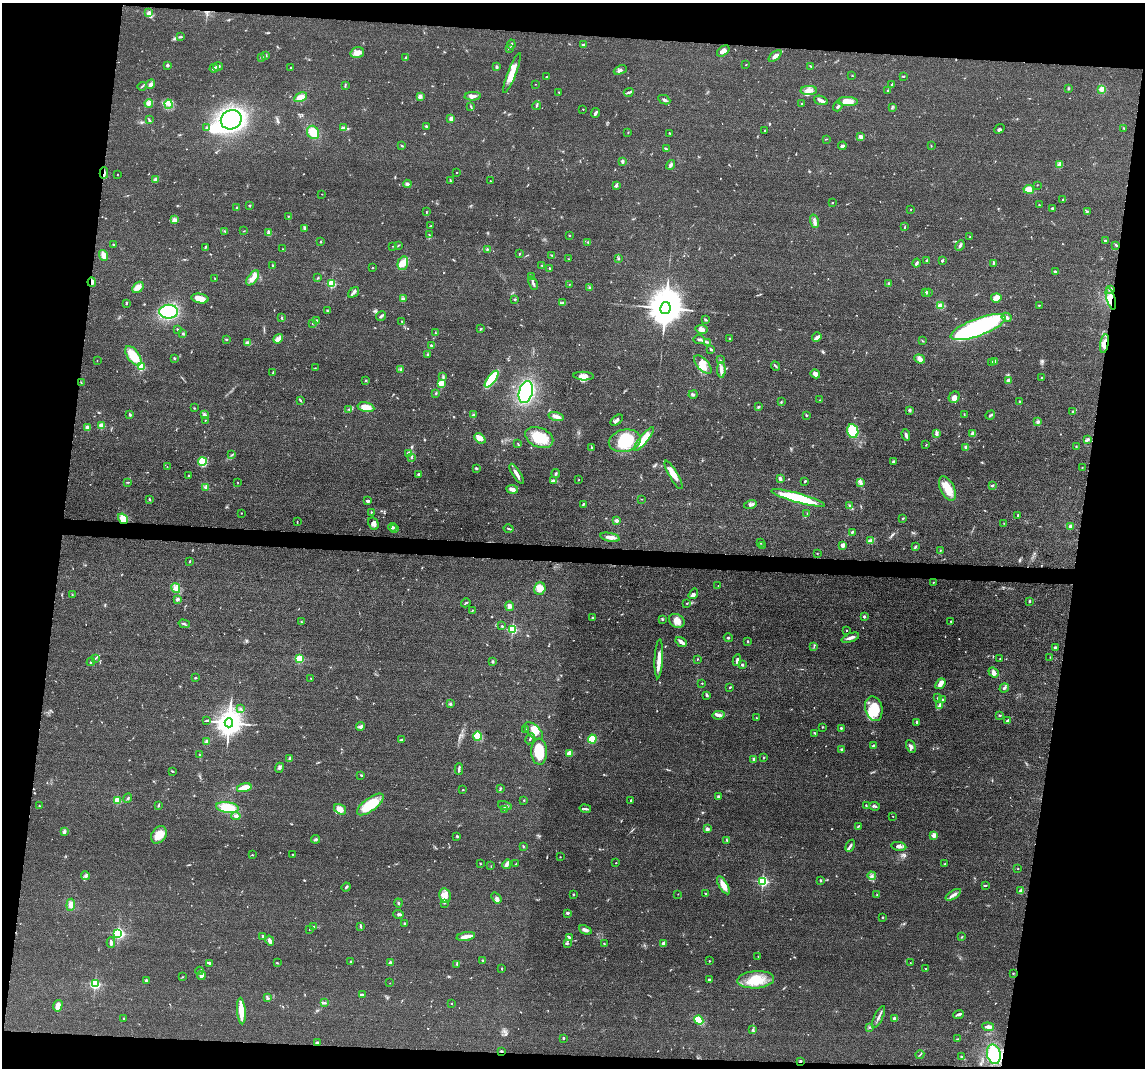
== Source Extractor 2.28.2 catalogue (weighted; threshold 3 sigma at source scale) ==
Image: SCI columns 4-4573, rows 225-4485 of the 4577 x 4600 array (HDU 1 of 3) = the unmasked area's bounding box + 8 px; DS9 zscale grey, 4 x 4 block average (1 PNG px = mean of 4 x 4 image px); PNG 1147 x 1070 px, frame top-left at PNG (2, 3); each listed source drawn as its Kron ellipse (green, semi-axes under 4 px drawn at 4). Shown black and unused: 17% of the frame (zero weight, under 3 of 4 exposures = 1% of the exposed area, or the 3 px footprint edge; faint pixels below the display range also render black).
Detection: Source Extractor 2.28.2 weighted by HDU 2 'WHT'. Background 0.049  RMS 0.0063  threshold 0.0284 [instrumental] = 3 sigma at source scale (4.5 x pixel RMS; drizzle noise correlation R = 1.50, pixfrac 1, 0.05/0.05 arcsec/px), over >= 5 px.
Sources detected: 696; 5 too faint to see at this stretch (4 x 4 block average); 5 inside a brighter object's white glare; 2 cosmic-ray / hot-pixel residue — neither listed nor drawn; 9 coinciding with a brighter row at this scale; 32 inside a brighter listed object's ellipse — not listed separately; of the other 643, all 500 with FLUX_AUTO >= 1.37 (the completeness limit of this list) listed and drawn (143 fainter detections not listed), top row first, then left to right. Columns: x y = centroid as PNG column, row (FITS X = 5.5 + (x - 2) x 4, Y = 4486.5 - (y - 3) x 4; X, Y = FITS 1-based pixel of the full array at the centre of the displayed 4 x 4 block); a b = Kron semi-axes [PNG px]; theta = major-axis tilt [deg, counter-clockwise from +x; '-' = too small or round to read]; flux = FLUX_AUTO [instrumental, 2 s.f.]
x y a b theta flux
149 13 4 3 - 11
180 37 4 2 - 3.5
511 44 5 2 - 4.7
583 45 4 3 - 5.3
509 48 2 2 - 5.5
723 51 7 4 38 19
357 53 7 5 17 25
266 55 3 2 - 2.6
775 56 7 3 40 18
262 57 3 2 - 5.9
406 57 3 2 - 2.9
167 65 3 3 - 6.2
746 65 2 2 - 2.2
218 66 5 2 - 7.6
811 66 4 2 - 3.7
291 67 2 2 - 2.4
497 67 3 2 - 4.5
214 68 4 2 - 8.7
620 70 7 2 24 7.8
512 73 21 4 69 48
852 76 2 2 - 1.6
546 77 2 2 - 1.9
903 77 3 2 - 2.4
151 84 5 3 - 13
535 84 2 2 - 1.7
345 85 4 2 - 2.6
892 85 3 2 - 3.4
142 86 4 2 - 3.3
1068 88 3 2 - 2.2
1102 89 2 2 - 51
888 90 3 2 - 3.9
809 91 8 4 2 23
559 92 2 2 - 1.8
629 92 5 2 - 6
473 96 8 3 3 18
301 97 7 4 26 33
420 97 4 2 - 6.1
664 100 6 2 -26 9.9
821 100 7 3 -20 15
848 102 10 4 -2 46
149 103 4 4 - 12
801 103 2 2 - 1.9
168 104 4 3 - 12
537 106 4 2 - 4.2
838 106 5 2 - 5.8
471 107 3 2 - 3.5
892 107 3 2 - 3.1
583 109 2 2 - 3.3
595 113 5 2 - 9.1
451 119 4 3 - 16
149 120 4 2 - 3.8
231 120 11 9 30 620
426 126 2 2 - 7.3
206 127 3 2 - 3.6
344 127 3 2 - 3.5
1124 128 3 2 - 2.3
999 129 5 3 - 6.3
765 130 2 2 - 2.8
313 132 7 5 -61 55
628 132 2 2 - 1.7
669 133 3 2 - 2.1
861 137 4 3 - 13
826 139 3 2 - 2.3
402 146 3 2 - 4.3
842 146 4 3 - 8.6
931 146 2 2 - 2.2
666 149 3 2 - 5.4
622 161 3 2 - 9.4
671 165 5 3 - 8.1
1059 165 3 2 - 6.2
104 173 5 2 - 9
456 173 2 2 - 1.9
117 174 2 2 - 1.9
156 180 4 4 - 9.9
450 180 3 2 - 3.6
490 181 3 2 - 1.9
407 184 4 3 - 6.6
616 185 4 3 - 6.5
1037 185 2 2 - 1.5
1029 189 5 4 - 33
322 194 2 2 - 2.8
1063 199 2 2 - 4.1
832 203 2 2 - 1.8
249 205 3 2 - 3
1039 205 2 2 - 3.7
237 208 2 2 - 3.1
1052 208 3 2 - 4.4
911 209 2 2 - 2.1
1087 211 2 2 - 4.3
426 212 3 2 - 2.2
288 216 2 2 - 3
174 220 4 3 - 14
815 221 7 3 -74 13
430 226 4 2 - 2.8
905 227 4 2 - 3
305 228 4 2 - 9.9
225 231 2 2 - 2.4
244 231 3 2 - 1.7
269 233 4 3 - 8.2
429 235 2 2 - 2.5
569 235 2 2 - 2.2
970 237 2 2 - 2.4
1105 240 2 2 - 4.5
321 241 2 2 - 2.9
588 242 2 2 - 3.2
114 245 2 2 - 13
398 245 2 2 - 1.5
1116 245 3 2 - 3.7
393 246 2 2 - 1.5
960 246 6 2 64 8.6
206 247 3 2 - 3
283 249 2 2 - 1.8
487 249 3 2 - 4.4
520 254 3 2 - 3.6
103 255 5 2 - 39
552 255 4 2 - 2.9
618 258 2 2 - 2.3
569 259 3 2 - 2.3
927 261 2 2 - 6.6
942 261 2 2 - 6.4
403 263 7 5 77 24
917 263 4 2 - 8.8
993 263 3 2 - 3.3
542 265 2 2 - 1.8
273 266 3 2 - 5.2
372 268 2 2 - 5.8
549 268 3 2 - 2.3
1055 272 2 2 - 19
531 276 3 2 - 2.6
215 278 2 2 - 1.6
253 278 8 4 51 26
318 278 4 2 - 3
92 282 5 2 - 16
331 283 2 2 - 320
533 283 7 2 -67 8.3
889 283 3 2 - 3.7
569 284 2 2 - 1.9
138 287 6 4 47 24
590 288 4 2 - 2.2
1110 289 3 2 - 8.2
354 292 6 2 39 8.2
926 292 3 2 - 7
928 292 2 2 - 3.3
996 298 5 4 - 30
200 299 9 4 -11 39
404 299 2 2 - 1.7
515 299 2 2 - 11
1111 299 11 3 -74 23
126 303 3 2 - 3.5
562 303 3 2 - 2.4
1039 305 2 2 - 2.4
940 306 3 3 - 26
665 308 6 5 - 13000
327 311 3 2 - 4.9
169 312 9 7 2 270
381 316 5 2 - 8.3
1007 317 5 3 - 7.7
282 318 4 2 - 3
706 320 3 2 - 4.1
317 321 3 3 - 11
402 321 3 2 - 3.9
312 323 2 2 - 2.3
978 327 29 9 20 480
177 329 2 2 - 3.7
480 329 2 2 - 2.4
701 329 6 4 -10 20
435 333 2 2 - 2.2
183 334 2 2 - 4.2
817 337 5 3 - 11
729 338 2 2 - 6.4
278 339 5 2 - 11
699 339 5 3 - 7.7
226 340 2 2 - 3
922 341 2 2 - 2.9
707 342 4 2 - 3.5
248 343 4 3 - 14
1104 344 9 3 80 25
431 345 3 2 - 5.4
711 349 3 2 - 4.4
428 354 2 2 - 4.1
133 356 11 5 -54 91
174 359 3 2 - 2.9
920 359 5 3 - 11
720 360 2 2 - 1.4
97 361 2 2 - 1.8
994 361 3 3 - 6.8
991 362 3 2 - 3.5
703 364 11 5 -48 35
141 366 2 2 - 250
775 366 5 2 - 5.6
315 368 2 2 - 1.7
401 369 2 2 - 5.8
721 370 8 2 -89 23
273 373 3 2 - 3.7
815 374 5 4 - 19
584 376 10 4 -3 26
443 377 2 2 - 2.3
1042 378 3 2 - 4.6
492 379 10 3 53 200
366 380 2 2 - 2.8
1008 380 3 2 - 13
81 383 2 2 - 1.5
441 384 2 2 - 160
526 392 11 7 75 340
436 393 2 2 - 3.9
693 394 4 2 - 5
954 397 6 5 - 16
300 400 4 2 - 3.9
820 400 2 2 - 1.4
781 402 3 2 - 2.7
1019 402 3 2 - 4
366 407 8 5 -11 42
759 407 3 2 - 5.2
194 408 3 2 - 2.4
349 409 2 2 - 3.4
909 410 3 3 - 7.2
1073 412 3 2 - 3
130 414 3 2 - 6.3
964 414 2 2 - 1.5
204 415 4 3 - 6.1
473 415 3 2 - 8.2
807 415 3 2 - 3.3
990 415 5 2 - 6.4
556 416 7 3 -15 18
205 420 2 2 - 1.7
617 420 7 2 37 9.7
1038 422 2 2 - 20
101 425 2 2 - 110
87 428 4 4 - 15
853 431 7 5 -79 130
973 433 4 3 - 13
936 434 2 2 - 3.7
906 435 6 3 -73 8.8
539 437 15 9 -23 99
480 438 6 4 -41 27
644 439 15 4 51 74
1088 440 2 2 - 2.5
625 441 16 11 13 150
518 444 3 2 - 2.5
926 445 3 2 - 2.3
592 447 3 2 - 2.8
966 447 3 2 - 8.2
1076 447 2 2 - 2.3
409 453 4 3 - 8.2
232 454 3 2 - 2.3
412 457 3 2 - 3.5
893 461 3 2 - 5.2
202 462 4 4 - 92
167 467 2 2 - 1.9
1082 467 2 2 - 1.5
476 468 4 2 - 6
556 473 4 3 - 5.7
418 474 3 2 - 4.6
516 474 11 2 -59 20
189 475 3 2 - 1.6
674 475 16 4 -60 43
780 478 3 2 - 12
579 480 2 2 - 1.7
554 481 4 3 - 7
805 481 3 2 - 3.8
128 482 3 2 - 3.2
238 482 2 2 - 2
861 482 2 2 - 3.6
992 485 3 2 - 6.1
206 487 3 2 - 3.7
512 489 6 3 -6 18
947 489 13 7 -64 75
798 498 28 4 -15 210
642 499 2 2 - 1.4
150 500 3 2 - 3.2
368 501 3 2 - 10
583 504 2 2 - 4.4
750 504 6 3 13 12
850 505 4 2 - 3.9
371 512 2 2 - 2.9
241 513 2 2 - 1.6
807 514 3 2 - 2.7
1018 515 2 2 - 3.9
903 518 2 2 - 2.4
123 519 6 4 -58 43
617 521 2 2 - 43
297 522 3 2 - 2.3
1004 523 2 2 - 1.4
373 524 6 5 - 17
1071 526 2 2 - 53
393 527 4 2 - 6.5
508 528 5 2 - 4
395 529 3 2 - 3.9
852 532 3 2 - 5.5
610 537 10 4 -12 18
871 540 4 3 - 7.4
761 543 2 2 - 1.8
843 545 2 2 - 57
762 546 2 2 - 1.4
915 547 3 2 - 7.1
940 551 4 2 - 3.2
817 553 2 2 - 1.5
190 561 2 2 - 2.8
933 582 2 2 - 2
718 586 2 2 - 1.5
176 588 5 4 - 13
540 589 6 5 - 25
72 594 2 2 - 1.4
693 594 5 2 - 7.2
178 599 3 2 - 8.5
1029 601 2 2 - 5.5
466 603 5 2 - 4.8
687 603 3 2 - 1.7
509 606 5 4 - 11
472 610 3 2 - 1.7
864 617 2 2 - 17
592 618 2 2 - 6.7
662 619 4 2 - 3.2
677 621 8 6 -29 29
951 621 2 2 - 2.3
301 622 2 2 - 2
184 624 5 2 - 5.7
502 626 2 2 - 5.3
512 629 2 2 - 370
846 630 2 2 - 3.1
728 638 4 2 - 4
850 638 9 3 20 14
748 641 3 2 - 2.7
681 642 6 3 -32 15
814 647 2 2 - 2
1055 647 3 2 - 6.4
1050 657 2 2 - 1.5
95 658 3 2 - 3.2
299 659 2 2 - 300
659 659 19 3 87 34
697 659 2 2 - 2
1000 659 2 2 - 1.4
737 660 6 3 82 7.7
493 661 3 3 - 4.4
91 662 4 2 - 5
742 665 3 2 - 4.6
994 672 5 4 - 14
196 678 3 2 - 3.2
311 678 2 2 - 1.7
702 683 2 2 - 2.2
940 684 6 3 51 23
730 687 3 2 - 3.2
1004 688 5 3 - 6.2
707 695 4 2 - 5.4
937 698 2 2 - 4.2
942 700 3 2 - 3.2
450 704 3 3 - 5.1
939 706 3 2 - 5.9
240 709 3 2 - 3.6
874 709 12 8 -75 69
718 715 6 3 11 12
1000 715 3 2 - 2.9
756 718 2 2 - 1.4
207 720 3 2 - 2
1007 721 3 2 - 4.2
917 722 2 2 - 6.9
229 723 4 4 - 5600
361 726 4 3 - 9.5
822 727 2 2 - 2
841 728 2 2 - 5
525 730 3 2 - 2.7
534 731 11 6 -40 34
815 733 2 2 - 2
477 736 5 3 - 42
530 739 6 2 59 5.1
592 739 4 4 - 83
401 740 3 2 - 5.2
207 741 3 3 - 7.6
873 746 3 2 - 4.1
911 746 7 3 -65 11
842 750 3 3 - 7.7
539 752 13 8 -88 120
570 753 4 3 - 36
199 754 2 2 - 1.6
764 757 3 2 - 2.6
290 758 3 2 - 7.7
754 759 4 3 - 5.5
279 768 5 2 - 6
459 769 6 2 90 6.9
172 771 3 2 - 3.4
361 775 2 2 - 3.6
244 788 7 3 15 52
500 789 3 2 - 3.8
463 790 2 2 - 2.1
718 796 2 2 - 4.8
128 798 5 2 - 5
117 800 2 2 - 180
524 800 2 2 - 2.6
631 800 2 2 - 2.9
370 804 16 6 36 130
866 805 4 2 - 2.4
39 806 2 2 - 2.3
158 806 3 2 - 3.4
505 806 7 3 -16 9.9
874 806 5 2 - 6.7
227 807 11 5 -8 89
585 808 5 2 - 5.9
340 809 6 4 -33 29
505 809 3 2 - 4.3
236 816 5 3 - 10
893 817 2 2 - 1.8
858 826 3 2 - 5.3
707 829 3 3 - 16
64 832 3 2 - 4
159 835 9 7 55 51
934 835 2 2 - 89
457 836 2 2 - 4.2
315 839 4 2 - 5.6
727 840 3 2 - 3
523 846 3 2 - 2.9
850 846 6 2 62 7.9
899 846 7 3 -8 14
252 855 2 2 - 2.2
293 855 2 2 - 6.6
560 857 2 2 - 1.8
616 863 2 2 - 1.8
480 864 2 2 - 1.7
507 864 5 2 - 18
516 864 2 2 - 3
944 864 3 2 - 2.4
491 866 2 2 - 1.4
1018 868 2 2 - 2.2
86 876 4 2 - 6.1
872 876 4 3 - 7.7
763 881 2 2 - 620
820 881 3 2 - 4.6
723 885 10 4 -59 39
985 885 3 2 - 3.9
346 887 5 2 - 6.3
1021 891 3 3 - 13
574 894 3 2 - 3
678 894 2 2 - 1.4
706 894 3 2 - 3
877 895 2 2 - 1.8
953 895 9 3 33 17
445 896 7 5 -80 26
496 898 6 3 -53 11
398 903 4 2 - 4.7
445 903 2 2 - 2.5
71 905 6 3 85 24
567 913 3 2 - 5.9
398 914 5 2 - 5.2
883 917 2 2 - 5.2
405 923 2 2 - 3.1
313 926 2 2 - 1.4
361 926 4 2 - 4.6
309 929 2 2 - 1.9
585 930 7 3 -24 12
118 934 2 2 - 470
263 936 2 2 - 5.7
466 936 9 2 9 28
569 937 3 2 - 5.6
961 937 2 2 - 3.1
270 941 5 4 - 9.8
111 943 5 2 - 9
663 943 3 2 - 11
567 944 4 2 - 3
604 944 3 2 - 2.7
758 956 2 2 - 1.6
483 960 3 2 - 3.6
709 961 2 2 - 4.4
351 962 2 2 - 3.7
210 963 4 2 - 5.4
277 963 3 2 - 2.8
391 963 2 2 - 67
910 963 2 2 - 1.8
457 964 3 2 - 3.8
502 968 2 2 - 2.9
925 968 2 2 - 2.3
199 971 4 2 - 5.5
1013 973 2 2 - 2.1
201 975 4 3 - 14
182 977 2 2 - 1.8
709 979 2 2 - 6.4
146 980 2 2 - 7.7
756 980 18 8 4 94
390 983 2 2 - 1.4
95 984 2 2 - 530
362 995 4 2 - 9.1
267 998 2 2 - 3.1
324 1003 3 2 - 4.2
451 1004 2 2 - 2.1
58 1006 6 4 75 25
241 1011 13 3 -86 70
959 1014 5 2 - 9.2
879 1017 12 2 64 12
124 1018 3 2 - 3.2
895 1018 2 2 - 41
699 1020 5 3 - 82
870 1027 3 2 - 2.8
988 1027 6 3 -5 17
753 1030 3 2 - 3.6
563 1038 2 2 - 11
958 1039 3 2 - 2.5
318 1043 2 2 - 37
501 1051 3 2 - 3.4
994 1054 10 7 -76 180
920 1055 4 2 - 3.4
962 1057 4 2 - 5.4
800 1061 3 2 - 3.7
Overlapping masked pixels (flux is a lower limit): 7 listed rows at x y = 104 173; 92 282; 1111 299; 1104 344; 123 519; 501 1051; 800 1061
Diffuse or blended objects may show on this block-average render without a row.